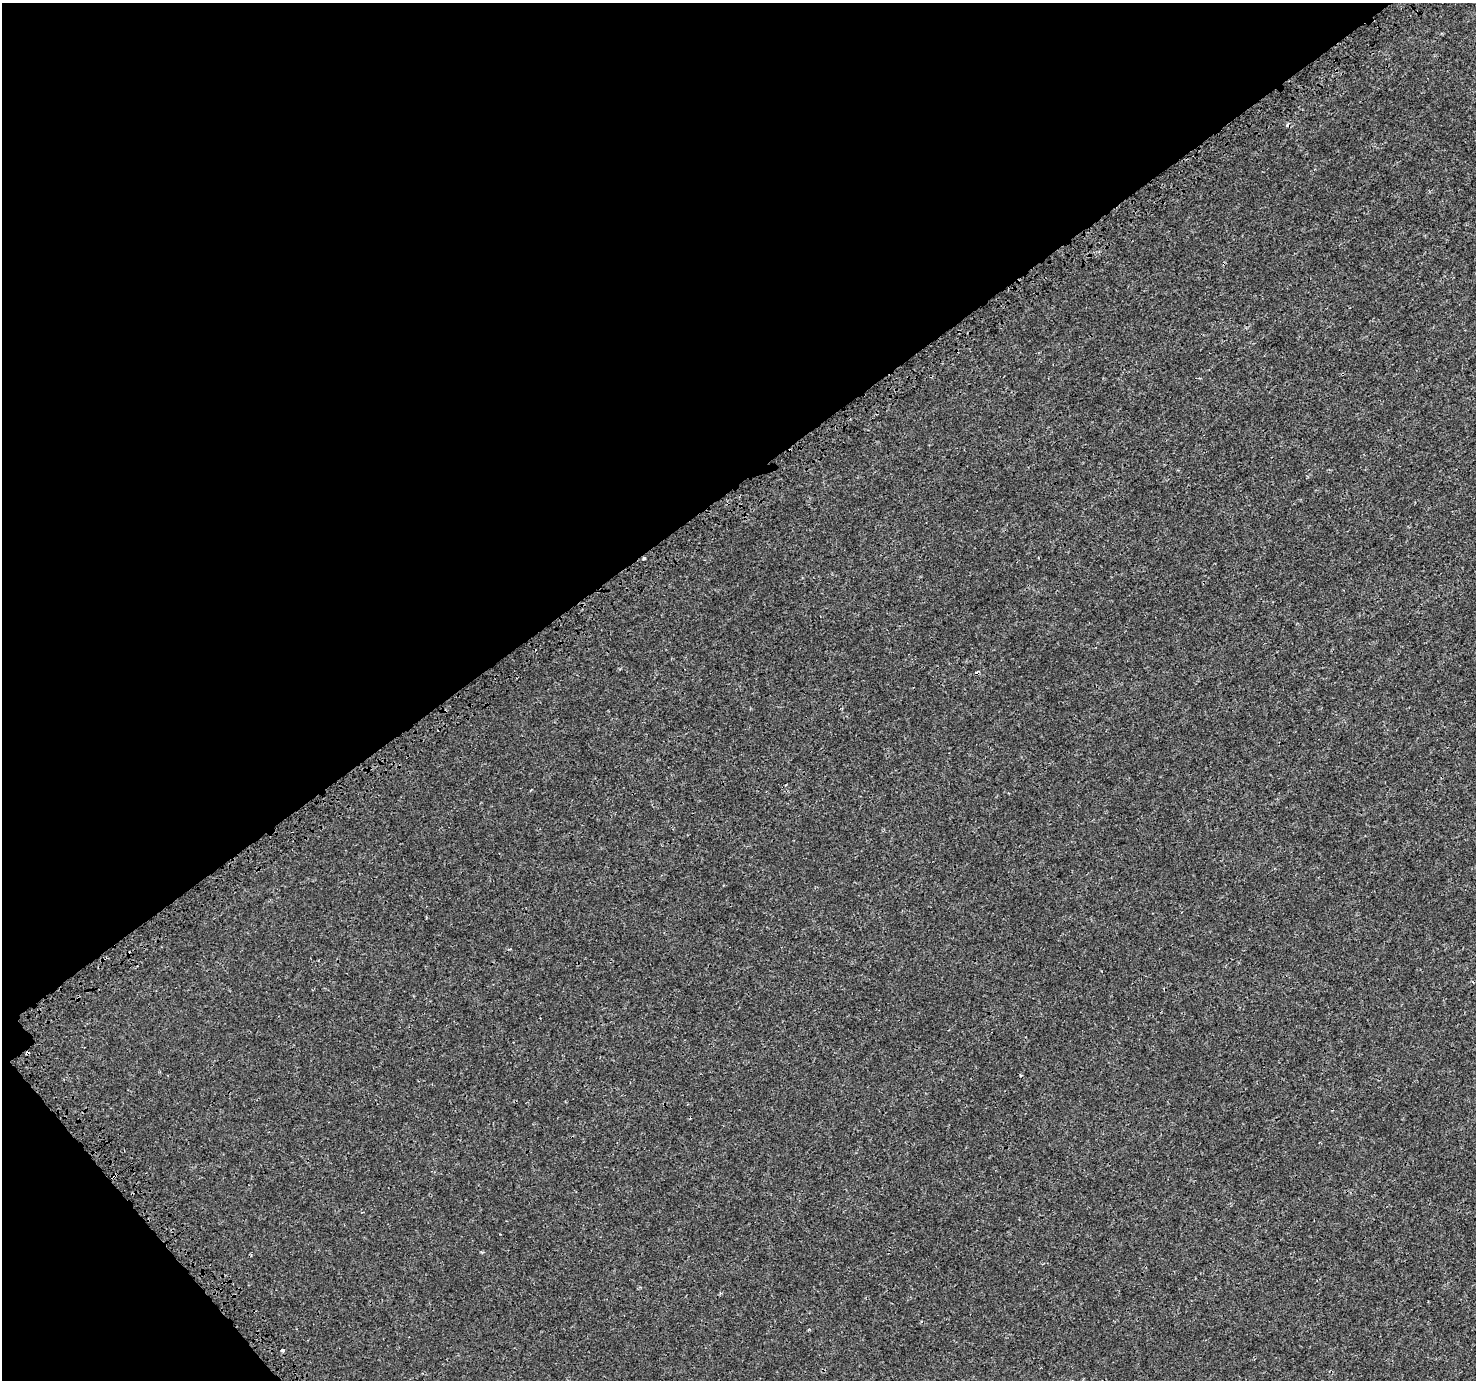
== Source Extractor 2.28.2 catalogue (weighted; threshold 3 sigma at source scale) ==
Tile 5 of 4 x 4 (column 1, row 2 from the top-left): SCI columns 111-1584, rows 3009-4386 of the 6123 x 6077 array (HDU 1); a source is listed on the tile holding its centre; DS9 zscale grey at full resolution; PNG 1478 x 1382 px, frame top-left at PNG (2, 3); no overlay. Shown black and unused: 38% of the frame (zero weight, under 3 of 4 exposures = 7% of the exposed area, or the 3 px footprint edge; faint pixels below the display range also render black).
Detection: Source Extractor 2.28.2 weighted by HDU 2 'WHT'; one run over the whole footprint, this tile lists its part. Background 0.00158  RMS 0.0014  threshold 0.00627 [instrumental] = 3 sigma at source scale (4.5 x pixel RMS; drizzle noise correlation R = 1.50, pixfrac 1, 0.0396/0.0396 arcsec/px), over >= 5 px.
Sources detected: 5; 2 cosmic-ray / hot-pixel residue — not listed; the other 3 listed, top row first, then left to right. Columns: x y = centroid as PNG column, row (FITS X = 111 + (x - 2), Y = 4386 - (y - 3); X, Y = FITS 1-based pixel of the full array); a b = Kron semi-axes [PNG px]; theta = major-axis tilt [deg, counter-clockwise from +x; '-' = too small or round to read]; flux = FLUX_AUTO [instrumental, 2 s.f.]
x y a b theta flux
644 558 3 3 - 0.19
115 1176 4 3 - 0.26
282 1351 3 3 - 0.69
Overlapping masked pixels (flux is a lower limit): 2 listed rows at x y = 644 558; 115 1176